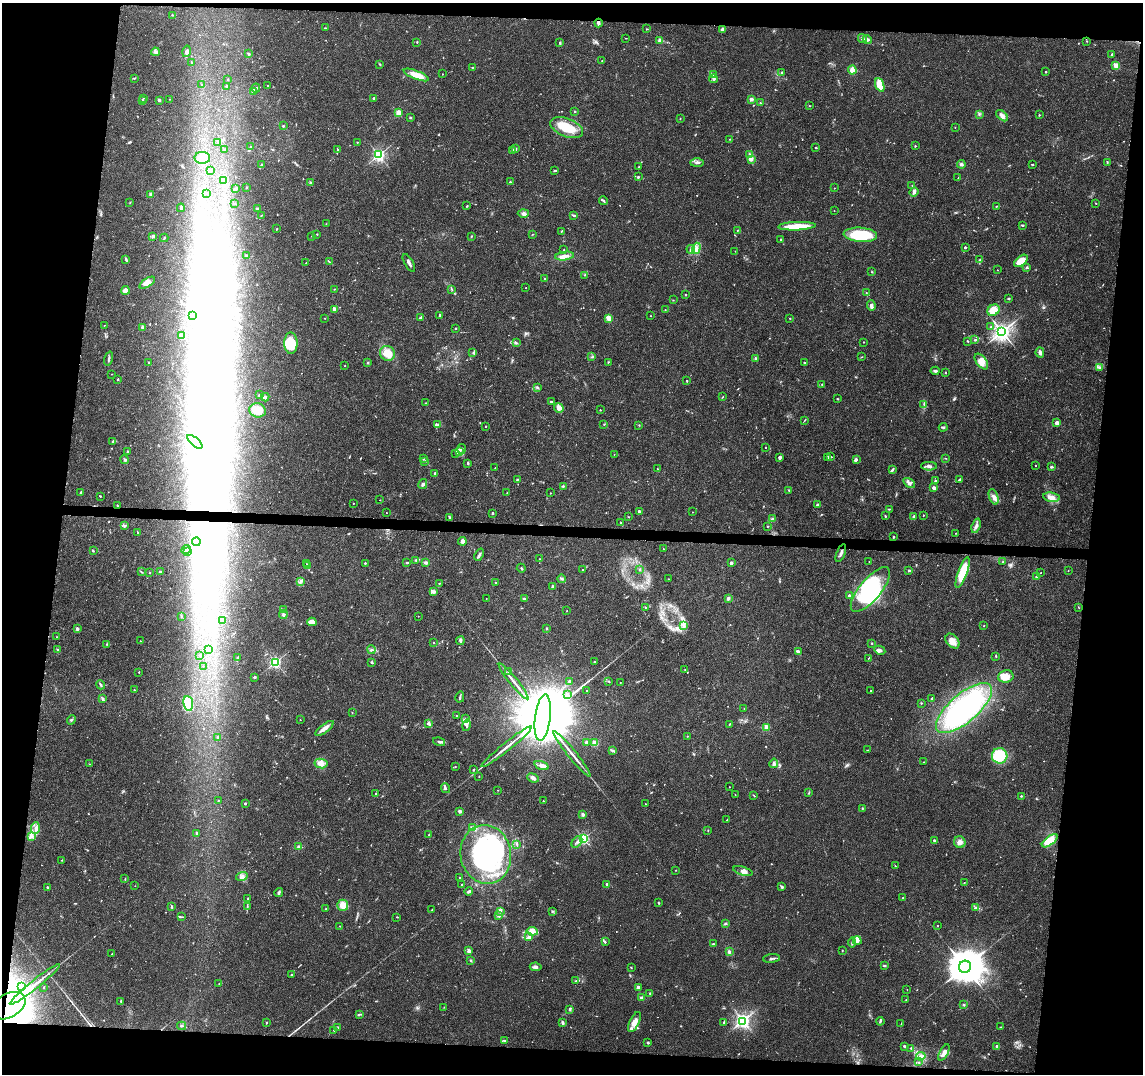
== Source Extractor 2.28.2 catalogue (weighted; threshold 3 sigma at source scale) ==
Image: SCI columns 4-4564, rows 232-4518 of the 4572 x 4802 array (HDU 1 of 3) = the unmasked area's bounding box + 8 px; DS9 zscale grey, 4 x 4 block average (1 PNG px = mean of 4 x 4 image px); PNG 1145 x 1076 px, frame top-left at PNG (2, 3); each listed source drawn as its Kron ellipse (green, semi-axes under 4 px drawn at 4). Shown black and unused: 15% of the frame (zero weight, under 3 of 4 exposures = <1% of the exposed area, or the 3 px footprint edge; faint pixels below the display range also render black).
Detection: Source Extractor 2.28.2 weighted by HDU 2 'WHT'. Background 0.0366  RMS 0.0033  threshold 0.015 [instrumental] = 3 sigma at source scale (4.5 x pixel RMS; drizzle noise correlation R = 1.50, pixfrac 1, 0.0396/0.0396 arcsec/px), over >= 5 px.
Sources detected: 823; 10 too faint to see at this stretch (4 x 4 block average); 69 inside a brighter object's white glare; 2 cosmic-ray / hot-pixel residue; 1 long thin detection or spike segment (spike, bleed or trail) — neither listed nor drawn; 11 coinciding with a brighter row at this scale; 37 inside a brighter listed object's ellipse — not listed separately; of the other 693, all 500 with FLUX_AUTO >= 0.776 (the completeness limit of this list) listed and drawn (193 fainter detections not listed), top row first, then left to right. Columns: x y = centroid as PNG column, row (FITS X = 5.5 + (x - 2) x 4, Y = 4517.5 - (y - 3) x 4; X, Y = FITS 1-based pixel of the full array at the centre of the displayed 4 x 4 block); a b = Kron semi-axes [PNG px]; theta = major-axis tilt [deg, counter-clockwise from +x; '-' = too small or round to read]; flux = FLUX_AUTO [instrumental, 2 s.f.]
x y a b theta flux
172 15 3 2 - 1.2
598 23 4 2 - 5.1
325 28 2 2 - 1.3
647 29 3 2 - 1.1
722 29 3 2 - 6.4
626 38 2 2 - 0.84
862 38 4 3 - 4.5
660 40 3 3 - 7.1
867 40 5 3 - 4.9
1087 41 2 2 - 1.1
417 42 2 2 - 1.3
560 43 3 2 - 2.2
186 51 6 3 75 7.6
155 52 4 4 - 5.2
249 54 3 2 - 2.9
1112 54 2 2 - 5.3
602 60 2 2 - 2
192 62 2 2 - 1.1
380 64 3 2 - 1.7
1116 65 2 2 - 56
472 67 2 2 - 1
852 70 4 3 - 16
1046 72 2 2 - 3.2
782 73 2 2 - 2.1
442 74 2 2 - 1.7
714 74 3 3 - 3.2
416 75 13 4 -22 30
135 78 3 2 - 1.5
228 79 2 2 - 1.1
714 79 4 3 - 4.2
202 84 2 2 - 1.1
880 85 7 4 -69 58
226 86 3 2 - 1.7
268 86 2 2 - 4.9
256 88 4 3 - 3.5
253 92 4 3 - 6.4
143 98 2 2 - 1.4
374 98 2 2 - 11
170 99 2 2 - 0.78
751 99 2 2 - 26
142 100 2 2 - 4.3
159 100 2 2 - 15
760 103 2 2 - 3.3
809 106 2 2 - 0.94
575 111 2 2 - 5.6
398 113 2 2 - 85
979 114 3 2 - 2.6
1039 115 2 2 - 1.6
1002 116 7 4 -41 8.3
410 117 2 2 - 5.3
680 119 2 2 - 0.84
283 126 2 2 - 4.6
955 127 2 2 - 1.5
567 128 17 9 -21 57
730 139 2 2 - 1.3
218 142 3 2 - 0.85
357 142 2 2 - 3
915 146 2 2 - 3.5
250 147 2 2 - 1.2
816 148 2 2 - 1.4
224 149 2 2 - 3.4
337 149 4 2 - 2.1
516 149 4 3 - 3.3
512 151 2 2 - 1.1
750 154 3 3 - 3.6
379 155 2 2 - 480
202 158 8 6 0 17
751 160 3 2 - 2.6
697 163 7 2 2 4.4
1107 163 2 2 - 0.85
961 164 4 3 - 3.5
1032 164 4 2 - 1.2
261 165 2 2 - 1.9
639 166 2 2 - 0.87
555 170 4 2 - 2.8
211 171 3 2 - 1.9
638 177 2 2 - 6.4
958 178 2 2 - 1.2
224 181 4 3 - 23
510 182 2 2 - 3.3
311 183 2 2 - 13
912 185 2 2 - 0.9
246 188 2 2 - 5.3
834 188 2 2 - 1.4
235 189 3 2 - 2.2
914 192 5 2 - 6.4
206 193 2 2 - 0.89
151 194 2 2 - 25
604 201 4 2 - 2.9
130 203 2 2 - 1.1
234 203 2 2 - 1.5
1096 203 2 2 - 2.1
467 206 3 2 - 1.7
996 206 2 2 - 0.89
181 208 4 2 - 2.9
257 209 2 2 - 9.8
834 211 2 2 - 1.2
523 213 5 4 - 6.7
261 215 2 2 - 1.4
573 215 4 2 - 3
326 224 2 2 - 0.78
1022 225 4 2 - 1.8
797 226 18 4 2 45
277 229 2 2 - 2.8
737 230 2 2 - 0.98
561 231 2 2 - 1.8
317 234 2 2 - 0.89
533 234 3 2 - 0.97
860 235 16 7 -4 89
153 236 3 2 - 4.1
312 236 2 2 - 1
471 236 2 2 - 1.3
164 238 4 2 - 1.6
781 239 2 2 - 2.6
965 247 2 2 - 8.4
696 248 6 3 72 7.4
564 249 2 2 - 1.4
691 249 4 2 - 3.3
735 251 2 2 - 0.95
246 256 2 2 - 8.1
565 256 9 4 8 13
126 260 3 2 - 1.9
980 260 3 2 - 3.3
1021 261 8 4 39 34
330 262 4 2 - 1.7
306 263 2 2 - 2.7
409 263 10 2 -60 6.9
1027 268 3 3 - 2.7
997 270 2 2 - 1.4
872 272 2 2 - 1.3
584 275 2 2 - 1.1
545 279 3 2 - 1.9
147 283 9 4 32 21
526 288 2 2 - 0.83
334 289 2 2 - 0.82
125 290 4 3 - 10
452 290 3 2 - 1.2
866 293 2 2 - 1.1
685 295 2 2 - 2
1009 298 4 2 - 1.6
673 300 2 2 - 0.8
871 306 5 3 - 7.3
334 309 2 2 - 32
665 310 3 2 - 1.1
993 310 6 5 - 27
192 315 2 2 - 120
439 315 3 2 - 2.5
650 316 2 2 - 1
324 318 2 2 - 0.85
420 318 4 2 - 2.9
609 318 2 2 - 52
790 318 2 2 - 1.8
104 325 2 2 - 0.98
143 327 2 2 - 28
991 327 3 2 - 2.3
455 328 2 2 - 1.5
1002 332 3 3 - 1200
181 336 4 3 - 13
975 340 3 2 - 1.7
968 341 2 2 - 1.8
863 342 2 2 - 0.79
291 343 11 6 -89 49
516 343 3 2 - 2
387 353 8 7 - 29
473 353 3 2 - 1.3
1040 353 5 3 - 5.7
591 357 2 2 - 0.99
862 357 3 2 - 1.2
755 358 4 2 - 2.5
109 359 7 2 74 3.4
149 362 2 2 - 4.2
368 362 2 2 - 6.9
608 362 2 2 - 1.6
981 362 9 5 -52 14
805 363 3 2 - 2.1
345 366 2 2 - 1.8
1099 368 2 2 - 1.1
935 371 4 2 - 3.5
946 372 2 2 - 1.1
112 374 2 2 - 1.2
118 379 2 2 - 4.6
687 380 2 2 - 0.95
822 384 2 2 - 0.89
537 387 2 2 - 1.4
259 395 2 2 - 1.4
265 397 4 2 - 7.5
723 397 2 2 - 0.79
837 399 2 2 - 1.4
551 402 3 2 - 3.1
426 403 2 2 - 1
924 405 4 2 - 2.3
559 408 5 4 - 13
258 410 8 7 - 19
600 410 2 2 - 2
805 420 3 2 - 1.2
1057 423 2 2 - 38
604 424 2 2 - 1.1
438 425 4 2 - 2.2
639 425 2 2 - 1.3
485 426 2 2 - 4.2
943 427 4 2 - 3
113 441 2 2 - 0.83
195 442 9 3 -41 11
766 447 2 2 - 1.7
462 449 5 3 - 4.1
459 451 3 2 - 4.1
127 452 4 2 - 1.5
456 453 2 2 - 1.4
614 454 2 2 - 1.1
780 457 4 3 - 4.2
827 457 4 2 - 5.1
831 457 2 2 - 1.9
946 458 2 2 - 0.9
423 459 2 2 - 2.9
124 460 4 2 - 2.9
856 460 3 2 - 2.5
425 461 3 2 - 1.7
468 463 3 2 - 2.2
1035 465 2 2 - 1.4
929 466 8 3 0 6.3
1051 467 3 2 - 2.4
495 468 2 2 - 1
657 469 2 2 - 1.4
893 469 3 2 - 2.7
435 473 2 2 - 11
517 479 2 2 - 2
959 479 3 2 - 2
935 481 2 2 - 3.5
909 483 6 4 -35 8.1
423 484 5 4 - 5
563 486 3 2 - 2.4
934 488 3 2 - 8.4
789 490 2 2 - 1.4
80 492 3 2 - 1.4
507 493 2 2 - 1.5
550 493 2 2 - 0.88
100 496 2 2 - 1.3
994 497 8 4 -70 9.5
1051 497 8 4 -10 16
380 500 2 2 - 2.7
353 503 2 2 - 2.2
117 505 2 2 - 1.4
817 505 2 2 - 18
889 509 3 2 - 1.4
639 511 2 2 - 10
692 512 2 2 - 1.1
386 513 2 2 - 1.1
492 513 2 2 - 8
923 515 2 2 - 2.4
885 516 3 2 - 1.7
914 516 3 3 - 4.1
449 517 3 2 - 3
629 517 2 2 - 0.9
772 519 3 3 - 3.6
621 523 2 2 - 4.4
124 526 4 2 - 2.2
768 526 2 2 - 1.2
976 526 7 3 72 6.6
137 532 3 2 - 0.89
956 533 2 2 - 1.2
894 537 2 2 - 7.4
462 541 4 3 - 11
196 542 4 2 - 3.5
663 549 2 2 - 1.1
186 550 5 2 - 1.5
93 551 3 2 - 2.4
187 551 2 2 - 1.2
841 553 9 2 68 6.7
479 555 6 2 67 3.8
540 559 2 2 - 0.96
416 560 4 2 - 2.3
407 562 3 2 - 2.1
426 562 4 3 - 4.1
869 562 2 2 - 1.1
1003 562 2 2 - 1.5
365 563 2 2 - 4.3
731 563 2 2 - 15
306 564 2 2 - 1.2
308 566 2 2 - 1.2
521 568 4 2 - 1.8
582 569 2 2 - 0.98
640 570 2 2 - 1.2
909 570 2 2 - 3.3
160 571 3 2 - 2.5
1068 571 2 2 - 0.79
142 572 2 2 - 0.88
149 573 2 2 - 0.78
963 573 16 4 71 66
1041 573 2 2 - 1.2
1037 577 2 2 - 11
561 579 4 2 - 3
668 579 2 2 - 0.83
300 581 4 2 - 3.5
495 582 2 2 - 2.2
440 583 2 2 - 1.3
552 587 2 2 - 16
870 589 27 10 50 190
433 592 3 2 - 2.3
849 596 2 2 - 13
728 598 3 2 - 7.3
486 599 2 2 - 0.78
524 599 2 2 - 3.7
646 607 3 2 - 1.2
1078 607 3 2 - 0.97
283 610 3 2 - 1.4
567 611 2 2 - 1.4
283 615 4 3 - 4.5
418 616 2 2 - 1.1
181 617 2 2 - 1.1
222 620 3 2 - 1.7
312 622 4 3 - 5.6
684 626 4 2 - 2.2
984 626 2 2 - 0.96
546 628 2 2 - 7.5
77 629 2 2 - 18
56 637 2 2 - 0.92
140 641 2 2 - 1.6
460 641 4 3 - 4.4
952 641 8 5 -50 17
434 642 2 2 - 1.7
872 643 3 2 - 1.4
107 644 2 2 - 0.86
58 650 3 2 - 1.4
208 650 2 2 - 0.94
371 650 4 2 - 3.3
880 650 6 4 -27 5.3
798 652 4 3 - 7.5
200 655 2 2 - 2.4
996 656 3 2 - 1.7
237 658 3 2 - 1.3
869 658 2 2 - 1.1
275 662 2 2 - 410
372 662 3 2 - 2.1
594 662 2 2 - 5.9
203 666 2 2 - 1
685 670 2 2 - 1.1
139 672 2 2 - 0.96
508 672 2 2 - 1.7
1006 676 8 6 8 23
254 677 3 2 - 1.6
514 681 23 2 -51 13
569 681 3 2 - 2.8
609 681 2 2 - 1
620 682 2 2 - 1.6
100 685 5 2 - 3
134 690 2 2 - 1.4
587 691 2 2 - 1.7
871 691 2 2 - 0.78
567 695 4 2 - 2.8
460 697 5 2 - 3.7
932 698 2 2 - 2.3
102 699 2 2 - 4.6
188 703 7 4 -83 80
921 703 2 2 - 1.3
744 708 2 2 - 1
964 708 34 14 40 350
352 712 2 2 - 1.5
456 715 2 2 - 0.93
543 718 23 7 83 54000
465 719 3 2 - 1.4
71 720 5 2 - 2.7
300 720 2 2 - 1.4
428 723 4 3 - 4.9
729 724 2 2 - 1.1
467 725 6 3 76 5.1
767 727 2 2 - 57
325 728 11 3 37 12
687 736 2 2 - 0.89
218 737 2 2 - 7.2
439 742 6 2 -14 3.9
586 742 2 2 - 15
595 743 2 2 - 71
507 747 32 2 39 19
612 750 4 2 - 3.6
868 750 2 2 - 0.83
572 754 29 2 -51 15
1000 756 8 7 - 78
923 762 2 2 - 1.1
321 763 6 5 - 15
774 763 4 3 - 5.9
89 764 2 2 - 0.97
542 765 7 3 -18 10
455 766 2 2 - 0.9
474 769 3 2 - 1.8
479 776 2 2 - 1.8
533 778 6 4 -21 6.7
729 787 2 2 - 1.3
445 788 5 2 - 2.5
498 790 2 2 - 0.84
809 793 3 2 - 1.6
375 794 2 2 - 1.5
735 794 2 2 - 0.79
754 795 4 2 - 1.5
1021 796 2 2 - 1.7
218 800 2 2 - 2
543 801 2 2 - 1.1
245 803 2 2 - 4.5
645 804 2 2 - 0.94
863 809 2 2 - 0.81
460 811 2 2 - 8.8
583 815 3 3 - 3.8
727 820 3 2 - 1
473 827 3 2 - 2
35 828 6 3 84 6.6
708 830 2 2 - 0.8
197 833 3 2 - 2.4
429 835 3 2 - 0.89
32 836 3 2 - 3.3
583 838 2 2 - 330
934 840 2 2 - 8.5
1050 841 9 4 37 49
577 842 7 2 51 4.6
960 842 6 5 - 10
517 844 3 2 - 1.8
298 846 3 3 - 2.3
486 854 30 25 -80 360
62 860 2 2 - 0.99
895 866 2 2 - 1.2
676 870 2 2 - 0.78
743 871 10 4 -17 9.8
242 876 6 3 16 6.8
460 878 2 2 - 1.6
125 879 3 2 - 1.3
964 883 2 2 - 0.85
461 885 2 2 - 1.3
607 885 2 2 - 19
135 886 2 2 - 0.94
48 887 2 2 - 2.1
782 887 4 3 - 3.1
468 891 4 2 - 5.2
279 892 5 3 - 3.8
248 898 2 2 - 0.94
903 898 2 2 - 2.4
658 903 2 2 - 1.4
343 905 5 5 - 23
247 906 2 2 - 1.4
172 907 3 2 - 2.1
975 908 4 2 - 3.3
326 909 2 2 - 3.6
432 910 2 2 - 0.79
500 911 4 2 - 2.8
552 912 3 2 - 2
499 916 3 2 - 3.1
182 917 4 2 - 1.9
397 917 2 2 - 1
725 924 2 2 - 2.6
340 926 2 2 - 1.8
937 926 2 2 - 1.9
532 931 5 4 - 11
529 937 3 3 - 4.4
857 941 4 3 - 6.8
605 942 2 2 - 1.7
852 942 5 2 - 2.8
714 944 2 2 - 1
842 950 2 2 - 1.2
469 951 2 2 - 27
729 952 3 2 - 3
112 954 2 2 - 1.5
771 958 8 2 5 4.5
470 960 3 2 - 1.5
884 966 3 2 - 2
536 967 6 4 -7 5.4
965 967 6 6 - 6800
631 968 2 2 - 1
291 975 2 2 - 1.7
576 981 3 2 - 1.8
35 984 32 2 39 22
219 984 2 2 - 1.3
22 986 2 2 - 20
44 987 2 2 - 0.9
638 987 2 2 - 33
907 989 2 2 - 0.97
650 993 3 2 - 1.8
642 998 3 2 - 7.8
906 1000 2 2 - 1
121 1001 4 2 - 2.2
964 1005 3 2 - 1.6
8 1006 18 12 30 470
444 1007 2 2 - 0.8
570 1010 3 2 - 2.2
359 1014 2 2 - 1.1
743 1021 2 2 - 450
880 1021 4 2 - 2.6
635 1022 11 4 64 15
724 1022 3 2 - 2.5
266 1023 2 2 - 3.9
563 1023 4 2 - 3.5
901 1024 2 2 - 0.95
182 1026 4 2 - 2.7
1001 1027 2 2 - 1
338 1028 3 2 - 1
334 1030 2 2 - 1.3
505 1040 2 2 - 3.1
648 1043 2 2 - 8.1
905 1046 4 2 - 3.3
997 1046 2 2 - 18
911 1048 2 2 - 0.97
944 1053 9 3 62 12
921 1056 5 3 - 6.2
919 1062 2 2 - 1.1
Overlapping masked pixels (flux is a lower limit): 2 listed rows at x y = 598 23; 8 1006
Diffuse or blended objects may show on this block-average render without a row.